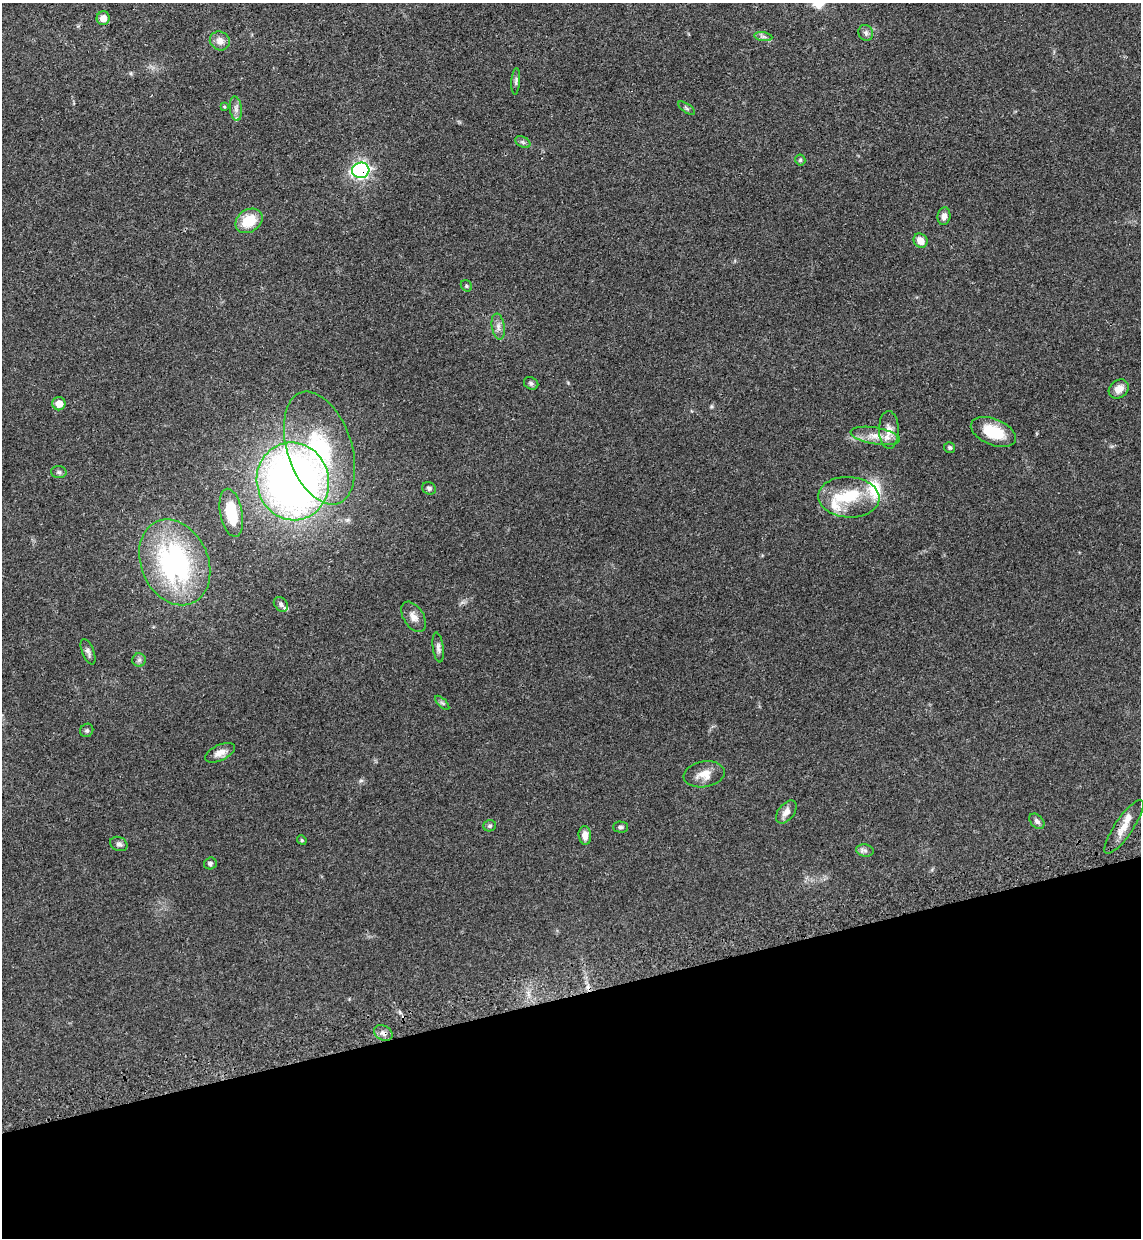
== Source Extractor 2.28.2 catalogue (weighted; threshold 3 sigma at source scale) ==
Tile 14 of 4 x 4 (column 2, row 4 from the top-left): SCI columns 1338-2476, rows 73-1308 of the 5070 x 5089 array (HDU 1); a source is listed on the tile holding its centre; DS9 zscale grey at full resolution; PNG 1143 x 1240 px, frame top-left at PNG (2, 3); each listed source drawn as its Kron ellipse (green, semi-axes under 4 px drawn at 4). Shown black and unused: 20% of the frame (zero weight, under 3 of 4 exposures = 6% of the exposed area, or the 3 px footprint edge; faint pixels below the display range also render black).
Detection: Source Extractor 2.28.2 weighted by HDU 2 'WHT'; one run over the whole footprint, this tile lists its part. Background 0.0412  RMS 0.0064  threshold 0.029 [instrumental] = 3 sigma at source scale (4.5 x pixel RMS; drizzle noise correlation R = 1.50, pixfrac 1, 0.05/0.05 arcsec/px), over >= 5 px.
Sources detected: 56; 1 inside a brighter object's white glare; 1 cosmic-ray / hot-pixel residue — neither listed nor drawn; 4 inside a brighter listed object's ellipse — not listed separately; the other 50 listed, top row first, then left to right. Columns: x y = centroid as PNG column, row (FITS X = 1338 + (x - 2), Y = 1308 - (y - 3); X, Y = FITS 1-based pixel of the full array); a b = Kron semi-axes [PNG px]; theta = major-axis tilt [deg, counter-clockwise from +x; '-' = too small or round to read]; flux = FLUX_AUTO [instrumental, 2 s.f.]
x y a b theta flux
103 18 7 6 - 6.4
866 33 8 7 - 2.1
763 37 9 4 -8 1.8
220 41 10 9 - 4.3
516 81 13 3 86 1.4
224 107 3 3 - 0.6
687 108 10 2 -36 0.91
236 109 12 6 -83 3
523 142 8 5 -26 1.4
800 160 5 5 - 0.88
361 170 8 8 - 150
944 216 9 6 82 3.2
249 221 14 11 34 16
921 241 7 6 - 5.8
466 286 6 5 - 1.1
498 327 13 6 -81 3.2
531 383 7 6 - 1.6
1119 389 11 8 39 5.9
59 404 6 6 - 6.8
889 430 19 10 -89 6.4
993 432 24 13 -22 18
875 436 25 8 -9 8.7
950 447 5 5 - 1.1
320 448 58 32 -72 64
59 472 7 6 - 1.5
293 481 39 36 -76 450
429 488 7 6 - 1.4
849 497 30 20 -4 25
231 513 24 11 -79 21
175 562 44 33 -66 110
281 604 8 6 -52 1.7
414 617 17 10 -56 4.7
438 647 15 5 -82 2.4
88 652 13 6 -68 2.2
139 660 7 6 - 1.7
442 703 9 3 -45 1
87 730 7 6 - 1.3
220 753 16 7 25 4.9
704 774 21 13 10 7.7
786 812 13 8 51 4
1037 821 9 6 -46 2
490 826 6 5 - 1.2
620 827 7 5 -1 1.3
1124 827 32 9 56 8.1
585 835 9 6 -85 4.7
302 840 5 4 - 0.86
119 844 9 6 -27 1.9
865 851 9 6 -14 1.8
210 863 6 6 - 1.5
383 1033 10 7 -29 2.7
Overlapping masked pixels (flux is a lower limit): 2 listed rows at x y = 361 170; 383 1033